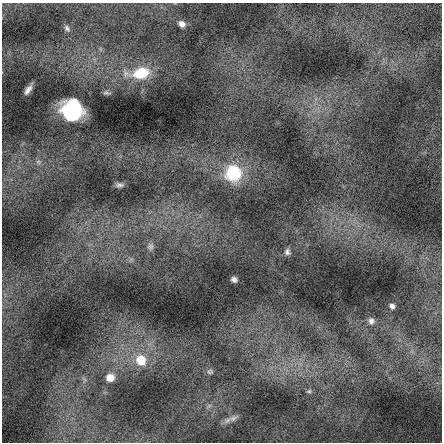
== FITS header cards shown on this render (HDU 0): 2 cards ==
NAXIS1  =                  440 / length of data axis 1
NAXIS2  =                  440 / length of data axis 2

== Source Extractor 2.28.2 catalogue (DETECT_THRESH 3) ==
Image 440 x 440 px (HDU 0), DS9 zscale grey, 1 PNG px = 1 image px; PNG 444 x 444 px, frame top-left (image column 1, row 440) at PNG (2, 3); no overlay
Background -0.175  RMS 3.7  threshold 11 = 3 sigma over >= 5 px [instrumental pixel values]
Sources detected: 20; all 20 listed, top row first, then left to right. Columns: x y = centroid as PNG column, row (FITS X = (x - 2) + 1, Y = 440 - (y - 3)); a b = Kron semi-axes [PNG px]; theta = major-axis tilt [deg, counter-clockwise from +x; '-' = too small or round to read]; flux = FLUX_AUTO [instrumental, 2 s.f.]
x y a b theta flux
182 24 6 5 - 1600
67 28 9 6 -55 740
141 73 20 13 13 8500
28 90 9 4 56 1200
107 93 10 4 -11 520
72 110 17 16 - 25000
38 162 8 6 -21 810
233 173 16 16 - 14000
120 185 9 5 -2 830
150 247 9 8 - 950
287 252 9 8 - 880
234 279 5 5 - 810
392 306 5 4 - 920
371 321 8 7 - 1100
141 360 10 9 - 6300
210 371 9 8 - 760
110 378 10 9 - 2700
309 391 7 6 - 560
209 406 7 4 19 470
233 418 15 7 26 1500